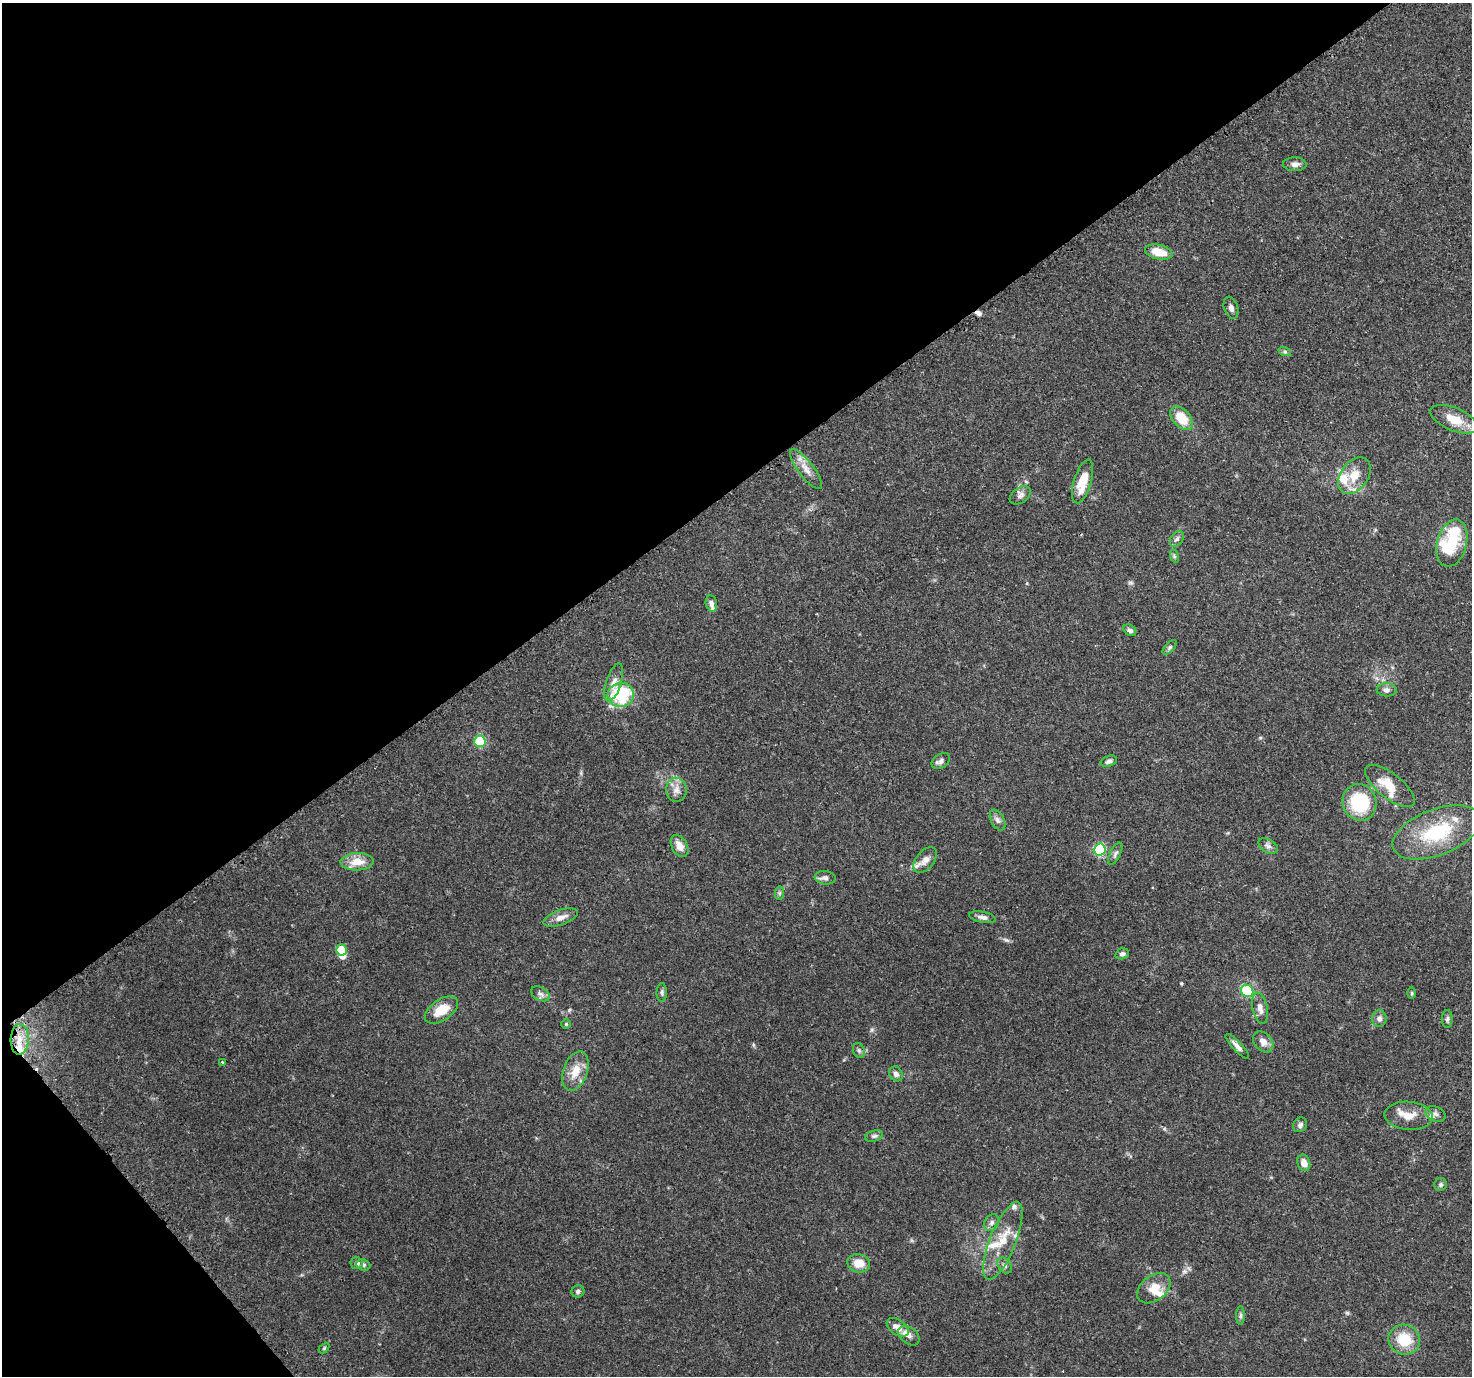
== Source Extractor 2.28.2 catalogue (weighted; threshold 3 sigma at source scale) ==
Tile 5 of 4 x 4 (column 1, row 2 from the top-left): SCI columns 118-1587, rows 3004-4377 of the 6116 x 6065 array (HDU 1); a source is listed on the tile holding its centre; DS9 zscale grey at full resolution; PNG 1474 x 1378 px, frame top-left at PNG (2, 3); each listed source drawn as its Kron ellipse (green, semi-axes under 4 px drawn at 4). Shown black and unused: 38% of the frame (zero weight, under 3 of 4 exposures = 9% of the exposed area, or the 3 px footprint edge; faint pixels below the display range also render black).
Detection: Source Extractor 2.28.2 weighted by HDU 2 'WHT'; one run over the whole footprint, this tile lists its part. Background 0.151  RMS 0.0043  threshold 0.0194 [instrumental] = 3 sigma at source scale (4.5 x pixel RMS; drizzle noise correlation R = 1.50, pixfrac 1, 0.0396/0.0396 arcsec/px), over >= 5 px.
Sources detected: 90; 3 inside a brighter object's white glare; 1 cosmic-ray / hot-pixel residue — neither listed nor drawn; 12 inside a brighter listed object's ellipse — not listed separately; the other 74 listed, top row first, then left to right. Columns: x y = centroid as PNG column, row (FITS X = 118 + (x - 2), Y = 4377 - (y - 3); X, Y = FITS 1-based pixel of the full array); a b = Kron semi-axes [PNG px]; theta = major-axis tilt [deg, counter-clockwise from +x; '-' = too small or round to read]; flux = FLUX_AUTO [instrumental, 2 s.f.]
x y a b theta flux
1295 164 11 7 -1 2
1159 252 14 7 -13 7.7
1231 308 11 7 -71 2
1285 352 6 4 -19 0.72
1182 418 14 8 -48 10
1454 419 25 11 -23 8.4
806 469 24 7 -53 4.2
1354 476 20 13 54 7.6
1083 481 23 8 73 9.7
1020 495 11 7 35 1.9
1177 539 9 6 54 1.2
1452 543 24 15 75 12
1174 556 6 4 -72 0.61
711 603 8 5 -79 1.8
1130 630 7 5 -37 1.3
1170 647 9 4 46 0.99
614 682 20 7 72 3.5
1387 690 10 6 -2 1.7
621 695 13 12 - 24
480 741 6 5 - 24
941 761 10 6 35 1.7
1109 761 8 5 20 1.2
1390 786 30 12 -39 9.2
676 790 12 10 -88 3.2
1359 802 18 17 - 27
997 820 11 6 -62 1.7
1437 832 46 23 21 29
679 846 12 7 -62 4
1268 846 10 6 -30 1.5
1100 849 6 6 - 36
1115 854 12 5 63 1.3
925 860 15 9 50 2.9
357 862 16 8 2 6.5
825 878 10 6 -5 1.5
779 893 7 4 90 0.77
983 917 13 5 -11 1.8
561 918 18 7 19 3.4
341 950 5 5 - 10
1122 954 7 5 16 1.3
1247 991 6 6 - 19
662 993 9 5 -90 1
1412 993 6 4 -90 0.5
540 994 10 6 -31 1.5
1260 1008 16 7 -77 2.8
441 1010 19 10 34 8.5
1379 1019 8 7 - 1.9
1447 1019 9 5 88 1.1
566 1024 5 5 - 0.53
20 1039 15 9 88 6
1263 1042 12 8 -47 3.2
1237 1046 16 4 -46 2.2
859 1050 8 5 -69 0.95
222 1063 3 3 - 1
575 1071 20 12 71 6.7
896 1074 8 6 -54 1.7
1436 1114 10 7 -24 1.7
1409 1116 24 14 -5 7.4
1300 1125 8 6 54 1.3
874 1136 9 5 15 1.1
1304 1163 8 6 -69 3.3
1441 1185 6 6 - 0.93
992 1223 9 7 56 1.5
1003 1241 41 13 68 12
357 1263 6 6 - 1.5
859 1263 11 9 -12 5.8
363 1265 7 5 -21 0.94
1005 1265 9 6 -53 1.4
1154 1288 19 12 37 6.2
578 1291 6 6 - 1
1241 1315 9 4 89 0.97
898 1327 12 7 -36 3.6
909 1336 12 8 -37 2
1404 1340 16 15 - 12
324 1348 6 3 46 0.47